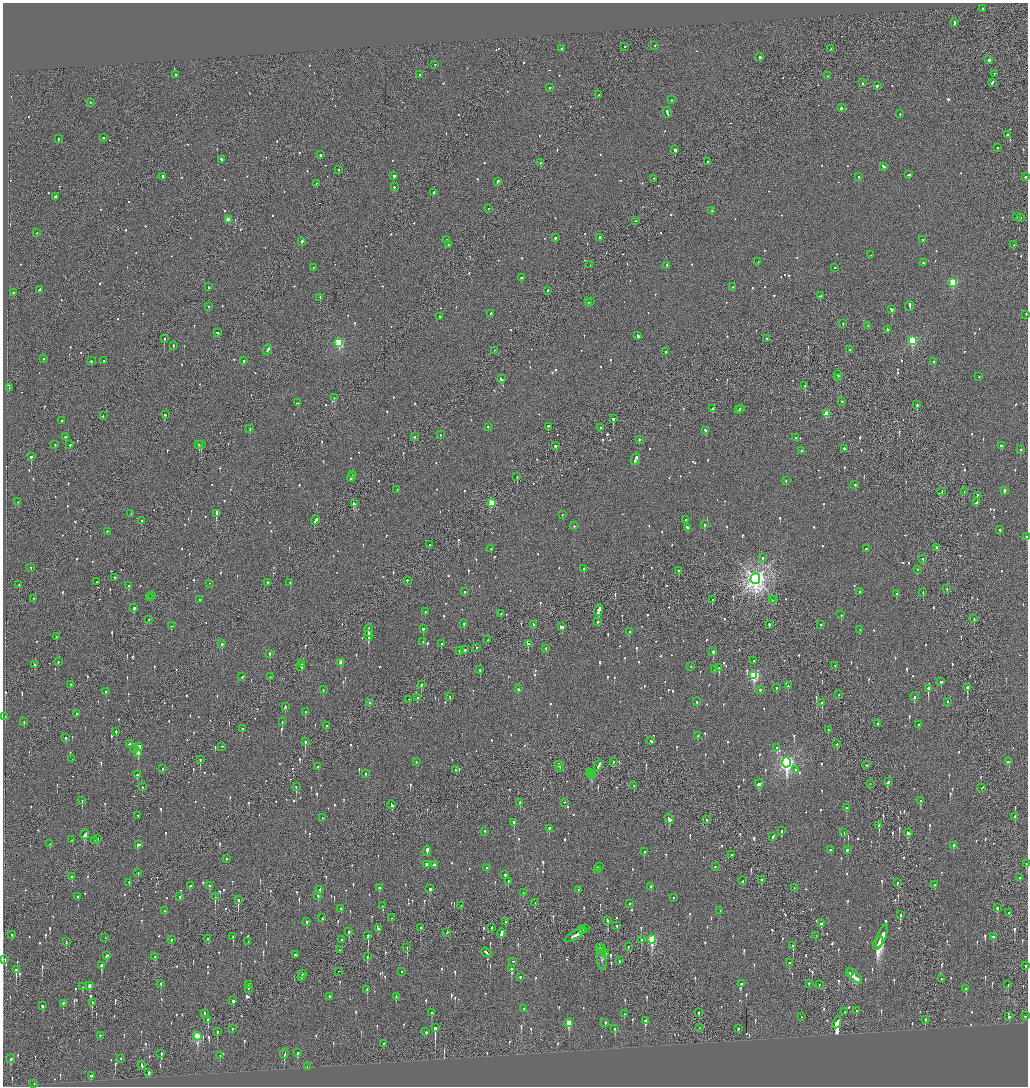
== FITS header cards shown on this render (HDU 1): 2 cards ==
NAXIS1  =                 2051
NAXIS2  =                 2168

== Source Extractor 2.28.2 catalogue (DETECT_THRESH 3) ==
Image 2051 x 2168 px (HDU 1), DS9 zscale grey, zoomed out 1/2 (1 PNG px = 2 x 2 image px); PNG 1030 x 1088 px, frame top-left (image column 2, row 2168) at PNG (3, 3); each listed source drawn as its Kron ellipse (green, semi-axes under 4 px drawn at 4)
Background -0.0898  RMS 0.068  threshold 0.205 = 3 sigma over >= 5 px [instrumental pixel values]
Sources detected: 1383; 41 cannot appear on this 1/2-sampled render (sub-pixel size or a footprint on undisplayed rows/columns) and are neither listed nor drawn; of the other 1342, the 500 brightest by FLUX_AUTO listed and drawn (842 fainter detections omitted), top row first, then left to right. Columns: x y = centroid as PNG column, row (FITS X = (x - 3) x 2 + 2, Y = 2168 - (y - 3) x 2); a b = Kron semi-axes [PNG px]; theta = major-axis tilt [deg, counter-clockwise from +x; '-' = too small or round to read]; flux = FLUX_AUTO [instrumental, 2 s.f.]
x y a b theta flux
983 9 2 2 - 130
954 23 3 1 - 150
655 46 2 1 - 85
624 47 2 2 - 68
562 49 2 2 - 75
830 49 2 1 - 62
760 57 2 2 - 190
989 60 2 2 - 57
435 65 2 1 - 80
994 74 2 1 - 84
176 75 2 2 - 130
420 75 2 1 - 110
828 76 2 2 - 57
862 83 3 2 - 220
993 83 4 2 - 230
877 86 2 2 - 1400
550 88 2 2 - 300
599 95 2 1 - 1100
671 100 2 2 - 61
90 103 2 2 - 54
841 108 2 2 - 280
667 113 5 2 - 200
900 114 2 2 - 57
1008 135 2 2 - 99
104 138 2 2 - 95
58 139 2 2 - 360
997 148 2 2 - 97
675 150 3 2 - 470
320 155 2 2 - 420
221 160 3 2 - 230
707 162 2 2 - 100
540 163 3 1 - 110
884 167 4 2 - 120
338 170 2 2 - 70
909 175 3 2 - 110
394 176 2 2 - 630
163 177 3 2 - 110
858 177 2 2 - 180
1026 177 2 2 - 130
654 179 2 2 - 72
497 182 2 2 - 770
316 184 2 1 - 200
394 187 2 2 - 130
433 193 3 2 - 88
55 197 3 2 - 240
488 209 2 1 - 54
712 211 2 2 - 120
1017 217 2 2 - 54
1021 218 2 2 - 76
228 220 2 2 - 190
635 221 2 1 - 59
37 233 2 2 - 58
555 238 2 2 - 170
600 238 2 2 - 110
447 240 2 2 - 59
923 240 2 2 - 71
302 242 2 2 - 130
448 245 2 2 - 58
1014 245 3 2 - 99
871 255 2 2 - 57
758 262 2 2 - 120
923 263 2 2 - 120
590 265 2 2 - 59
667 266 2 2 - 80
313 268 2 2 - 130
835 268 2 2 - 74
521 278 3 2 - 100
953 283 3 3 - 840
209 287 2 2 - 100
733 287 3 2 - 120
40 290 3 2 - 130
548 291 2 2 - 120
13 293 2 1 - 60
820 296 3 2 - 100
320 298 3 2 - 83
590 302 2 2 - 57
588 303 2 2 - 54
909 306 5 2 - 250
209 307 2 2 - 73
892 310 3 2 - 130
490 314 3 2 - 58
1026 315 2 1 - 93
440 317 2 2 - 57
843 324 3 2 - 89
868 326 2 1 - 69
888 330 2 2 - 180
218 333 3 2 - 110
637 336 3 2 - 480
164 339 2 2 - 310
767 339 2 1 - 92
912 341 3 3 - 1200
339 343 3 3 - 930
173 346 2 2 - 220
267 350 5 2 - 160
850 350 2 1 - 56
494 351 2 1 - 87
665 352 3 2 - 130
44 359 2 2 - 55
91 361 2 2 - 72
104 361 2 2 - 56
244 361 2 2 - 340
934 362 3 2 - 110
837 375 3 2 - 210
979 377 2 1 - 55
839 378 2 1 - 91
501 379 4 2 - 300
805 386 2 2 - 400
9 388 2 1 - 60
334 398 2 1 - 64
842 402 2 2 - 84
298 403 3 2 - 76
917 405 2 2 - 400
713 409 4 2 - 160
741 409 2 1 - 160
739 410 3 2 - 240
826 414 3 3 - 310
165 415 3 2 - 130
103 416 2 2 - 92
613 419 3 2 - 600
61 421 2 2 - 75
488 427 2 2 - 160
548 427 2 2 - 440
601 428 2 1 - 81
250 429 2 2 - 92
706 431 3 2 - 200
440 435 2 2 - 55
65 437 2 2 - 90
414 437 2 2 - 190
795 438 2 2 - 91
639 440 2 2 - 120
55 445 2 2 - 60
70 445 2 2 - 150
199 445 2 2 - 130
201 445 2 1 - 290
556 446 3 2 - 110
1001 446 2 2 - 97
844 449 2 2 - 190
1020 450 2 2 - 92
801 451 2 2 - 66
31 457 2 2 - 1500
635 459 6 2 67 300
352 475 3 2 - 130
517 477 2 1 - 70
351 478 4 2 - 190
786 481 2 2 - 75
855 485 2 2 - 69
397 490 2 2 - 76
1004 491 3 2 - 400
942 492 2 1 - 110
964 492 2 1 - 110
977 496 2 2 - 170
18 502 2 2 - 260
491 503 3 3 - 340
976 503 3 2 - 230
355 504 4 2 - 310
131 514 2 2 - 58
216 514 3 2 - 570
562 515 2 2 - 65
315 520 5 2 - 300
686 520 2 2 - 79
142 521 2 2 - 56
704 525 2 2 - 130
574 526 2 2 - 65
687 528 2 2 - 92
1000 530 2 2 - 63
107 532 2 2 - 89
1027 537 2 2 - 120
429 545 2 2 - 170
936 548 2 1 - 240
491 549 2 2 - 110
866 549 2 2 - 82
762 558 2 2 - 71
923 559 2 2 - 63
31 568 2 1 - 260
584 569 2 2 - 250
917 570 2 1 - 59
679 571 2 2 - 120
115 578 2 2 - 810
755 579 5 5 - 9100
407 581 2 2 - 96
97 582 2 1 - 70
267 583 2 2 - 190
290 583 2 2 - 110
209 584 2 2 - 62
19 585 2 2 - 150
129 586 2 2 - 130
947 589 2 2 - 72
465 592 2 2 - 100
860 592 2 2 - 100
923 593 2 1 - 82
897 594 2 2 - 120
151 596 2 2 - 61
149 598 2 2 - 75
33 599 2 1 - 110
200 600 2 2 - 58
712 600 2 2 - 96
772 600 4 2 - 130
775 600 2 2 - 66
134 608 3 2 - 1000
598 611 6 2 70 560
425 612 2 2 - 62
501 614 2 2 - 57
841 615 2 2 - 310
974 619 2 1 - 140
149 620 2 1 - 330
597 622 2 2 - 87
464 624 2 2 - 91
533 625 4 2 - 110
769 625 2 2 - 470
821 625 2 2 - 81
171 626 2 2 - 180
561 627 3 2 - 250
423 629 2 2 - 410
860 630 2 2 - 55
368 631 6 1 87 1300
629 632 2 2 - 110
368 636 5 2 - 1200
56 637 2 1 - 67
488 640 2 1 - 130
423 642 2 2 - 56
222 644 3 2 - 180
441 644 2 2 - 63
528 644 2 2 - 140
476 648 2 2 - 230
546 649 2 2 - 72
465 650 2 2 - 280
460 651 2 2 - 67
713 652 2 2 - 270
270 654 2 2 - 230
754 661 2 2 - 60
58 662 2 2 - 240
341 663 3 2 - 170
302 664 2 1 - 560
35 665 3 2 - 130
835 666 2 1 - 60
301 667 2 1 - 60
691 667 2 2 - 61
719 668 2 2 - 440
480 670 2 2 - 130
714 670 2 2 - 68
754 676 4 3 - 1300
242 677 2 2 - 65
270 677 2 1 - 76
941 682 2 2 - 95
71 685 2 2 - 64
421 685 2 2 - 100
788 686 2 1 - 270
776 688 2 2 - 77
967 688 3 2 - 2000
518 689 2 2 - 74
928 689 3 2 - 490
323 690 2 2 - 170
760 690 2 2 - 68
106 692 2 2 - 86
838 695 2 1 - 77
450 697 2 2 - 55
915 697 3 2 - 280
418 698 2 1 - 240
409 700 2 2 - 100
697 702 2 2 - 110
947 702 2 2 - 68
369 703 2 2 - 73
822 703 2 2 - 240
285 707 4 2 - 160
305 712 2 2 - 110
77 714 2 2 - 240
5 717 2 1 - 64
24 722 2 2 - 55
282 722 2 2 - 89
878 724 2 2 - 61
919 725 2 2 - 280
327 726 2 2 - 64
242 729 2 2 - 170
828 730 2 2 - 95
116 732 2 2 - 120
698 736 3 2 - 78
65 738 2 2 - 72
651 741 2 2 - 110
305 742 2 2 - 310
129 744 3 2 - 97
837 744 2 2 - 75
139 747 3 2 - 180
222 747 2 2 - 81
777 748 2 2 - 140
134 749 2 2 - 56
138 753 3 2 - 520
72 759 2 1 - 84
200 760 2 1 - 290
416 762 2 2 - 80
613 762 2 2 - 59
1008 762 3 2 - 100
786 763 5 4 - 3800
866 765 2 2 - 58
559 766 5 2 - 190
598 766 5 2 - 260
318 767 3 2 - 57
163 769 2 1 - 340
560 769 2 1 - 60
456 770 2 2 - 62
796 770 2 2 - 90
589 773 3 2 - 73
366 774 2 2 - 76
137 775 3 2 - 90
590 775 3 3 - 140
592 776 2 1 - 59
888 782 4 2 - 330
759 784 4 2 - 200
870 784 2 1 - 55
634 786 3 2 - 92
142 787 2 1 - 63
296 787 3 2 - 230
981 788 4 1 - 240
82 801 3 2 - 100
920 801 3 2 - 180
520 803 2 2 - 64
564 803 2 1 - 58
392 805 4 2 - 170
846 808 2 2 - 120
138 816 2 2 - 65
1015 817 2 2 - 58
322 818 2 2 - 63
669 819 5 2 - 200
707 820 2 2 - 68
514 823 3 2 - 100
879 826 3 2 - 250
549 829 2 2 - 280
782 831 3 2 - 130
485 832 2 2 - 77
844 833 3 2 - 66
908 833 4 2 - 160
85 835 5 2 - 420
773 837 3 2 - 160
97 839 2 2 - 210
72 840 3 2 - 150
94 841 2 2 - 180
50 844 2 2 - 260
138 845 3 2 - 150
953 846 3 2 - 99
830 850 2 2 - 350
847 850 3 2 - 78
427 851 5 2 - 960
644 852 2 2 - 3100
732 855 3 2 - 83
226 859 2 2 - 66
1026 864 2 2 - 63
427 865 3 2 - 430
434 865 3 2 - 140
599 867 3 2 - 170
715 867 2 2 - 240
487 868 2 2 - 300
598 870 2 2 - 73
138 873 2 2 - 56
505 875 3 2 - 210
72 877 2 2 - 82
1020 878 2 1 - 76
761 880 2 2 - 56
743 881 2 2 - 140
508 882 2 1 - 100
129 883 3 2 - 77
897 883 3 1 - 240
935 885 2 2 - 57
190 886 2 2 - 77
210 886 3 2 - 79
651 887 3 2 - 80
379 888 2 2 - 78
794 888 2 1 - 96
430 889 3 2 - 100
320 890 3 2 - 100
578 890 2 1 - 56
523 893 2 1 - 73
318 896 3 2 - 56
78 897 2 2 - 80
179 897 2 2 - 89
215 897 2 2 - 260
673 898 2 2 - 63
238 900 3 2 - 760
535 903 3 1 - 89
630 904 2 1 - 190
383 906 3 2 - 71
461 906 3 2 - 79
997 908 3 2 - 97
341 909 3 2 - 140
164 911 2 2 - 67
720 911 2 2 - 70
1009 913 2 1 - 84
900 915 3 2 - 89
322 918 3 2 - 91
392 918 2 2 - 71
607 921 4 2 - 170
306 922 3 2 - 110
506 922 2 2 - 67
821 924 3 2 - 150
617 926 2 2 - 92
421 928 2 2 - 89
491 928 2 2 - 110
379 929 3 2 - 70
586 929 2 1 - 54
582 930 3 1 - 71
349 932 3 2 - 340
447 933 2 1 - 62
501 934 5 2 - 950
12 935 2 2 - 77
575 935 12 2 31 460
368 936 3 2 - 520
816 936 2 2 - 57
882 936 12 2 69 6300
233 937 2 2 - 200
993 937 2 2 - 60
105 938 2 2 - 59
208 939 2 2 - 120
171 940 3 2 - 93
342 940 2 2 - 69
641 940 2 1 - 89
652 940 4 3 - 1100
66 942 2 1 - 65
248 942 2 1 - 110
878 944 7 1 62 4900
793 946 2 1 - 81
628 947 2 2 - 62
407 948 2 1 - 60
599 948 2 2 - 140
339 950 2 1 - 110
602 950 4 2 - 310
486 953 5 2 - 150
605 954 3 2 - 350
295 955 2 2 - 280
106 956 3 2 - 200
155 957 3 2 - 69
367 957 4 2 - 68
5 960 2 2 - 83
602 960 10 4 -82 72
619 961 2 1 - 110
513 962 2 2 - 62
789 963 2 2 - 57
101 966 3 2 - 420
1026 966 2 2 - 61
511 969 2 2 - 290
16 970 3 2 - 310
338 972 2 1 - 93
401 972 2 2 - 140
849 973 2 2 - 320
302 974 2 1 - 100
854 976 9 3 -48 450
301 977 3 2 - 110
520 977 2 2 - 260
942 979 2 2 - 59
161 984 3 2 - 100
741 984 2 2 - 130
809 984 2 2 - 140
249 985 3 2 - 81
819 985 2 2 - 57
1008 985 2 1 - 85
89 986 3 2 - 74
82 987 2 2 - 86
249 989 2 2 - 100
966 989 3 2 - 58
367 990 3 2 - 61
329 997 3 2 - 71
396 997 3 2 - 65
233 1001 3 2 - 150
92 1003 2 1 - 150
63 1004 2 2 - 310
43 1006 3 2 - 89
524 1009 2 2 - 170
856 1011 2 2 - 96
845 1012 2 2 - 58
432 1013 3 2 - 59
699 1013 2 2 - 170
204 1014 2 2 - 110
624 1014 2 2 - 110
1025 1016 2 2 - 98
802 1017 2 2 - 58
1009 1017 2 2 - 340
208 1020 4 2 - 220
925 1020 2 2 - 220
645 1021 4 2 - 150
569 1023 4 3 - 360
605 1023 3 2 - 59
837 1023 6 2 66 8100
435 1028 4 2 - 1900
699 1028 2 1 - 69
232 1029 2 2 - 90
615 1029 4 2 - 81
738 1029 3 2 - 90
217 1032 3 2 - 82
426 1032 2 2 - 240
100 1036 2 1 - 68
197 1036 4 3 - 740
384 1044 2 2 - 99
298 1053 3 2 - 84
161 1054 4 2 - 240
284 1054 4 2 - 190
220 1056 2 2 - 75
11 1059 3 2 - 95
121 1059 2 2 - 66
142 1066 4 2 - 260
307 1067 2 1 - 110
149 1073 2 2 - 510
91 1076 3 2 - 96
34 1084 2 2 - 150
At the frame edge (FLAGS 8, measured only in part): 1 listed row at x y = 1027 537
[842 fainter detections neither listed nor drawn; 41 sub-pixel or undisplayed-footprint detections neither listed nor drawn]